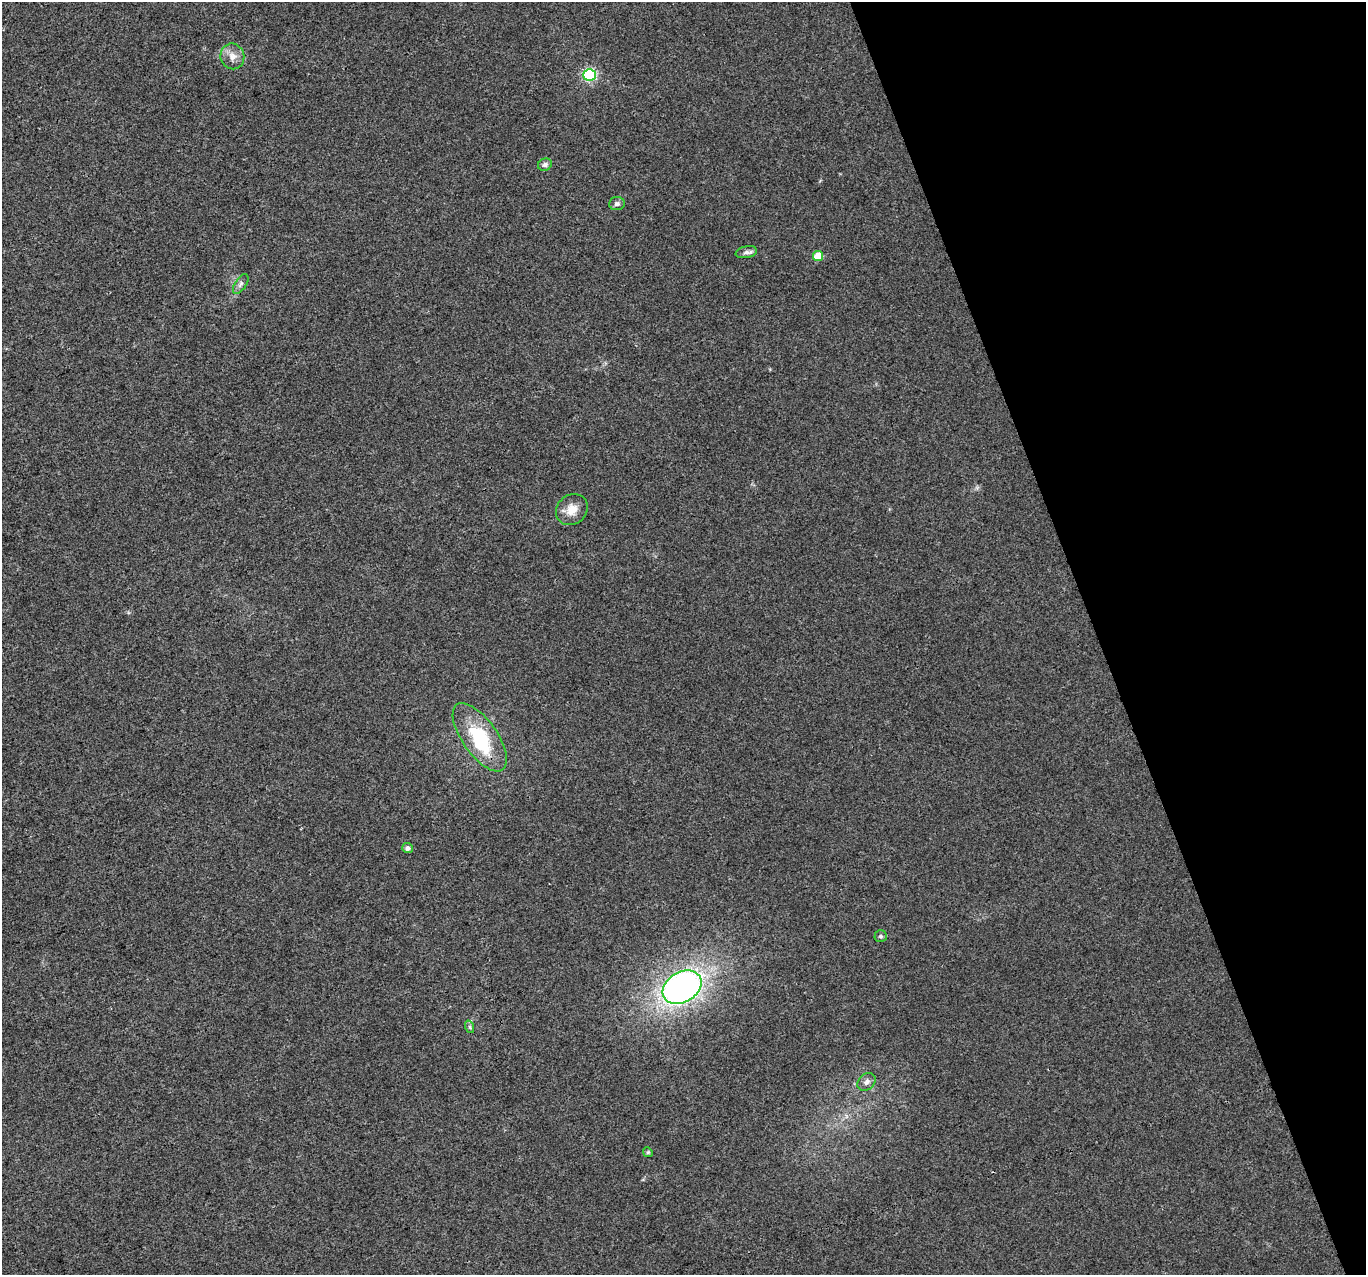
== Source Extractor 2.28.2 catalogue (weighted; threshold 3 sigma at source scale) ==
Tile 12 of 4 x 4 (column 4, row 3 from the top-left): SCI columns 4094-5457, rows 1400-2672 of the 5457 x 5290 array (HDU 1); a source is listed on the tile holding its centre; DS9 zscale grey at full resolution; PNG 1368 x 1277 px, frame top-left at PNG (2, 2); each listed source drawn as its Kron ellipse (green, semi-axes under 4 px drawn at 4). Shown black and unused: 20% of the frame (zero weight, under 3 of 4 exposures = <1% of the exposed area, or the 3 px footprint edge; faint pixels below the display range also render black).
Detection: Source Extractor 2.28.2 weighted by HDU 2 'WHT'; one run over the whole footprint, this tile lists its part. Background 0.00548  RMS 0.0035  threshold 0.0156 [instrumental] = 3 sigma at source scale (4.5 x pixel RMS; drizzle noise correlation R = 1.50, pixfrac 1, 0.0396/0.0396 arcsec/px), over >= 5 px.
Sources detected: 16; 1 inside a brighter object's white glare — neither listed nor drawn; the other 15 listed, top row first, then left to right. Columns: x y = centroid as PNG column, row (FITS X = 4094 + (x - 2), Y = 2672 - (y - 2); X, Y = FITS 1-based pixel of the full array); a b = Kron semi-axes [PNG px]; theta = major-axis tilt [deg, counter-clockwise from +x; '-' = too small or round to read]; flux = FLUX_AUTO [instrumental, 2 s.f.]
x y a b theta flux
232 56 13 12 - 3.2
589 75 6 6 - 49
545 165 7 6 - 1.2
617 204 8 6 6 1.1
746 252 11 6 11 1.2
818 256 5 5 - 8.8
241 284 11 5 56 1.2
572 510 17 14 41 4.6
480 737 40 17 -55 22
407 848 5 5 - 1.5
881 936 6 6 - 0.74
682 987 21 15 31 120
470 1027 6 4 -71 0.56
866 1082 10 7 43 1.6
648 1152 5 4 - 0.43